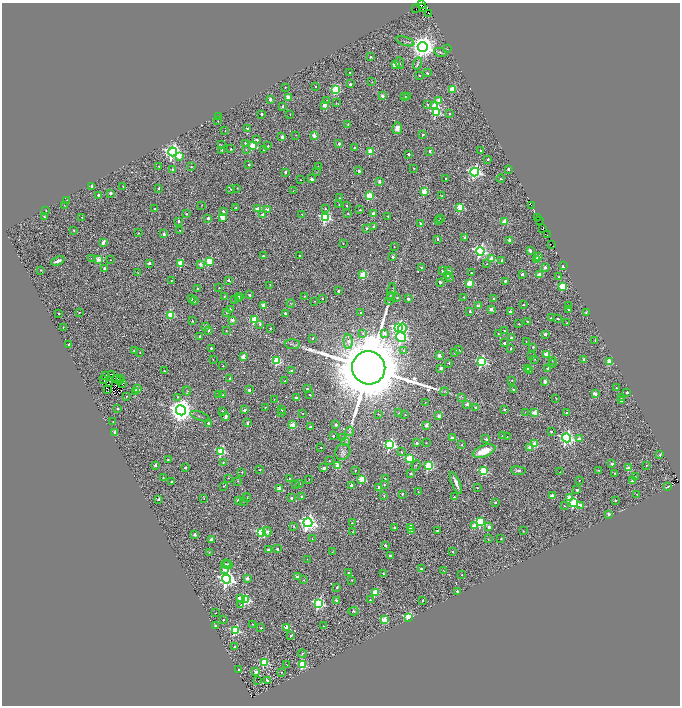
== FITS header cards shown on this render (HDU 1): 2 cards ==
NAXIS1  =                 1356
NAXIS2  =                 1407

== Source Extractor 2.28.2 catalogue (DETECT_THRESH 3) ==
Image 1356 x 1407 px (HDU 1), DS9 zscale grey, zoomed out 1/2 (1 PNG px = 2 x 2 image px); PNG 682 x 708 px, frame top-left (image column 1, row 1406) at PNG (2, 3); each listed source drawn as its Kron ellipse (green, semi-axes under 4 px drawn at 4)
Background 0.774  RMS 0.42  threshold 1.26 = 3 sigma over >= 5 px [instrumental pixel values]
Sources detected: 654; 105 cannot appear on this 1/2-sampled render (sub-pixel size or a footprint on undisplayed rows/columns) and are neither listed nor drawn; of the other 549, the 500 brightest by FLUX_AUTO listed and drawn (49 fainter detections omitted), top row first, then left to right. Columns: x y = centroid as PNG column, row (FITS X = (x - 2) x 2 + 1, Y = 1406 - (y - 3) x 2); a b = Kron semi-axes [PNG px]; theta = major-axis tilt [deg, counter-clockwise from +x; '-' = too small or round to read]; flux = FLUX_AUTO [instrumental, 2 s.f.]
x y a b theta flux
422 5 2 1 - 2.9e+02
423 7 2 1 - 3.4e+02
416 8 3 1 - 1.7e+03
429 14 2 1 - 1.2e+02
405 41 9 2 -18 1.3e+02
423 47 5 5 - 1.0e+05
447 49 2 1 - 4.6e+01
441 52 6 3 -22 1.2e+02
371 57 2 2 - 2.0e+02
400 63 6 2 -80 8.8e+01
418 63 6 2 73 8.9e+01
395 65 3 2 - 1.9e+03
350 72 2 2 - 1.3e+02
427 73 2 2 - 1.0e+02
419 76 2 2 - 3.6e+01
372 82 2 1 - 4.3e+01
350 84 2 2 - 2.5e+02
316 86 2 2 - 6.8e+01
285 87 2 2 - 5.7e+01
453 89 3 3 - 3.2e+03
335 90 3 3 - 6.4e+03
382 96 2 2 - 7.4e+02
288 97 2 2 - 1.7e+03
405 97 2 2 - 2.0e+02
407 97 2 2 - 2.3e+02
270 100 2 2 - 6.6e+02
327 100 2 2 - 3.6e+01
438 100 3 2 - 5.9e+02
336 103 2 2 - 3.8e+01
427 104 3 3 - 7.5e+01
324 105 3 2 - 1.3e+03
282 106 2 2 - 2.3e+02
434 106 3 3 - 2.4e+03
436 112 4 4 - 7.1e+03
261 114 2 2 - 3.8e+02
290 114 2 1 - 4.9e+01
449 114 2 2 - 1.4e+02
219 117 2 2 - 4.8e+02
218 121 2 2 - 5.2e+01
348 125 2 2 - 8.2e+01
397 128 6 5 - 6.0e+02
248 129 2 2 - 5.5e+02
225 130 2 1 - 4.2e+01
423 134 2 2 - 1.5e+02
296 135 3 2 - 4.0e+01
314 136 3 2 - 1.2e+03
282 137 2 2 - 6.4e+02
257 140 2 2 - 2.8e+02
245 143 4 2 - 2.7e+02
339 144 2 2 - 3.9e+02
221 145 3 2 - 3.9e+01
253 146 3 3 - 4.7e+03
268 146 2 2 - 1.2e+02
354 148 2 2 - 1.6e+02
231 149 2 2 - 1.1e+02
222 150 2 2 - 7.3e+01
246 150 3 2 - 5.3e+01
264 150 2 2 - 1.0e+02
430 151 2 2 - 2.8e+02
480 151 2 2 - 2.2e+02
173 152 4 4 - 3.5e+04
370 152 3 2 - 2.1e+03
408 154 2 2 - 3.8e+02
179 156 4 3 - 1.5e+03
488 159 2 2 - 2.0e+02
249 165 2 2 - 2.2e+02
159 166 2 2 - 6.5e+01
318 166 2 1 - 4.8e+01
191 167 2 2 - 7.0e+01
414 169 2 2 - 6.2e+01
509 169 2 2 - 4.5e+02
173 170 2 2 - 7.2e+02
359 171 2 2 - 6.9e+02
285 172 2 2 - 3.7e+02
316 172 2 2 - 3.5e+01
475 172 4 4 - 2.1e+04
446 178 2 2 - 2.0e+02
312 179 2 2 - 6.1e+02
501 179 4 3 - 8.1e+01
301 180 2 2 - 3.2e+01
379 182 2 2 - 5.0e+02
92 186 2 2 - 4.6e+02
123 186 2 2 - 5.6e+01
158 188 2 2 - 1.2e+02
237 188 2 1 - 5.7e+01
231 189 3 2 - 1.3e+02
293 191 2 1 - 4.8e+01
425 191 3 3 - 2.9e+03
111 193 2 2 - 5.3e+02
98 195 2 2 - 2.7e+02
369 196 3 3 - 3.1e+03
442 196 2 2 - 7.4e+01
339 198 2 2 - 6.8e+01
67 200 2 1 - 4.6e+01
64 205 2 1 - 3.4e+01
202 205 3 2 - 5.8e+01
339 205 2 1 - 4.6e+01
531 205 2 1 - 8.4e+01
347 206 2 2 - 1.7e+02
460 207 3 3 - 3.5e+03
236 208 3 2 - 6.3e+01
155 209 2 2 - 1.7e+02
258 209 4 2 - 1.5e+03
325 209 3 2 - 6.9e+01
46 210 2 2 - 7.8e+01
268 210 3 2 - 1.2e+03
360 210 2 2 - 1.2e+02
223 211 2 2 - 1.8e+02
348 213 2 2 - 7.1e+01
373 213 2 2 - 6.1e+02
186 214 2 2 - 1.7e+02
302 214 2 2 - 8.1e+01
263 215 2 2 - 7.5e+02
388 216 2 2 - 3.9e+01
44 217 2 2 - 9.7e+01
82 217 2 2 - 3.3e+01
222 217 3 2 - 1.7e+03
538 217 2 1 - 2.4e+02
208 218 2 2 - 3.8e+02
325 218 4 4 - 1.1e+04
440 218 2 2 - 5.0e+01
539 220 2 2 - 1.5e+02
178 221 2 2 - 1.5e+02
438 221 3 2 - 8.6e+01
505 222 4 2 - 2.1e+03
421 224 2 2 - 5.8e+02
374 226 2 2 - 2.1e+02
367 228 2 2 - 2.9e+02
542 229 3 1 - 8.7e+01
74 230 2 2 - 1.2e+02
179 230 2 2 - 4.8e+01
138 233 2 2 - 8.0e+01
164 234 2 2 - 5.6e+02
547 235 2 1 - 1.3e+02
465 238 2 2 - 6.0e+02
438 239 2 2 - 1.9e+02
510 240 2 2 - 1.1e+03
103 242 3 2 - 5.4e+02
343 243 2 1 - 3.7e+01
552 244 3 2 - 1.1e+03
394 247 2 1 - 4.5e+01
480 251 4 4 - 1.6e+04
530 251 2 2 - 4.7e+02
263 256 2 2 - 1.5e+02
300 256 2 2 - 1.3e+02
538 256 2 2 - 3.4e+02
393 257 2 2 - 3.8e+02
91 258 2 2 - 3.3e+01
98 259 3 2 - 1.6e+03
492 259 3 3 - 2.7e+03
110 260 2 2 - 6.0e+01
502 260 2 2 - 1.8e+02
537 260 2 2 - 1.5e+03
58 261 7 3 22 5.3e+02
209 262 3 3 - 3.4e+03
149 263 2 2 - 3.3e+02
181 263 3 3 - 2.8e+03
200 264 2 2 - 1.0e+03
486 264 2 2 - 4.7e+01
563 266 2 2 - 6.1e+02
421 267 2 2 - 8.2e+01
545 267 2 2 - 4.3e+02
104 268 2 2 - 2.9e+02
41 270 2 2 - 7.4e+01
442 271 2 2 - 1.6e+02
449 271 2 2 - 2.7e+02
138 273 2 1 - 4.2e+01
471 273 2 2 - 9.3e+01
522 274 2 2 - 3.1e+02
363 275 3 3 - 3.5e+03
447 275 2 2 - 8.0e+01
539 275 3 3 - 1.7e+03
449 277 2 2 - 5.5e+02
559 277 2 2 - 3.3e+02
228 280 2 2 - 4.0e+02
171 281 2 1 - 5.2e+01
505 281 2 2 - 2.3e+02
440 282 2 2 - 2.8e+02
470 283 3 3 - 2.7e+03
270 285 3 2 - 4.8e+01
562 286 3 3 - 4.0e+03
219 287 2 2 - 4.5e+01
197 289 2 2 - 2.0e+02
338 291 2 2 - 1.7e+02
391 292 9 3 80 1.3e+02
250 295 2 2 - 3.4e+02
390 295 4 3 - 7.5e+01
239 296 2 2 - 4.6e+02
304 296 2 2 - 5.1e+01
224 297 2 2 - 8.6e+01
464 297 2 2 - 5.7e+01
238 298 2 2 - 1.5e+02
322 298 2 2 - 1.0e+02
397 298 2 2 - 9.6e+01
191 299 2 2 - 2.2e+02
390 299 6 3 66 9.8e+01
408 299 2 2 - 3.9e+02
493 299 2 2 - 1.9e+02
235 300 2 2 - 6.3e+01
194 301 2 2 - 1.7e+02
315 301 2 2 - 4.3e+01
291 303 4 2 - 7.4e+01
524 305 2 2 - 1.1e+02
569 305 2 1 - 4.1e+01
264 306 2 2 - 1.5e+03
478 306 2 2 - 1.1e+03
230 309 2 2 - 1.1e+02
491 309 2 2 - 9.0e+02
569 310 2 2 - 1.6e+02
470 311 2 2 - 1.9e+02
510 311 2 2 - 2.8e+02
79 312 2 2 - 6.1e+01
227 312 2 2 - 1.3e+02
586 312 3 3 - 7.5e+01
59 313 2 2 - 1.5e+02
285 313 2 2 - 1.8e+02
360 313 2 2 - 1.2e+02
171 315 3 3 - 4.5e+03
551 318 2 2 - 8.6e+01
558 319 2 2 - 1.3e+02
232 320 2 2 - 9.5e+02
254 320 3 3 - 5.0e+03
192 321 2 2 - 9.5e+01
528 322 2 2 - 2.1e+02
566 323 2 2 - 5.8e+01
260 324 3 3 - 1.7e+02
519 324 2 2 - 8.0e+01
205 326 3 3 - 9.1e+01
63 327 2 2 - 5.7e+01
270 328 3 2 - 5.1e+01
399 328 3 3 - 1.6e+04
402 328 5 3 - 2.5e+03
208 330 2 2 - 5.3e+02
226 331 2 2 - 5.7e+01
504 331 2 2 - 1.3e+02
363 333 2 2 - 4.2e+01
384 333 3 2 - 6.5e+02
498 333 2 2 - 4.8e+01
545 334 2 2 - 5.4e+02
200 336 2 2 - 3.3e+02
401 337 5 4 - 1.4e+04
313 338 3 2 - 1.6e+02
511 338 2 2 - 8.5e+02
595 340 3 3 - 7.8e+01
348 341 7 4 -86 3.2e+02
526 341 2 2 - 6.9e+01
504 343 2 2 - 3.3e+02
69 344 2 2 - 1.7e+02
292 344 7 5 -3 1.8e+02
533 347 2 2 - 1.2e+02
211 348 2 2 - 1.6e+02
511 348 2 2 - 1.5e+02
404 350 3 2 - 1.1e+02
459 350 3 2 - 6.0e+01
134 351 2 2 - 2.0e+02
140 352 3 2 - 4.4e+01
455 352 2 2 - 3.0e+02
547 354 3 2 - 2.8e+03
439 355 2 2 - 9.0e+02
532 355 2 2 - 3.2e+01
243 357 2 2 - 1.2e+03
213 359 2 1 - 4.4e+01
535 359 2 2 - 5.8e+01
584 359 2 2 - 5.6e+02
553 360 2 2 - 6.1e+01
277 361 3 3 - 6.8e+03
609 361 3 2 - 1.4e+03
481 362 4 4 - 1.2e+04
449 363 2 2 - 9.7e+01
552 364 2 2 - 7.8e+01
223 366 2 2 - 5.6e+01
369 368 17 16 - 1.2e+06
441 368 2 2 - 5.9e+02
528 368 2 2 - 5.9e+02
548 368 2 2 - 1.7e+02
529 370 2 2 - 5.9e+02
164 371 2 2 - 7.0e+01
291 371 2 2 - 2.9e+02
112 374 2 1 - 3.4e+01
106 375 2 1 - 5.7e+01
230 378 2 2 - 1.5e+02
117 379 3 2 - 4.9e+01
121 379 2 1 - 4.9e+01
103 380 2 2 - 6.5e+01
512 380 2 2 - 7.6e+01
119 381 2 1 - 4.0e+01
285 381 2 2 - 8.4e+01
545 381 2 2 - 7.9e+02
110 383 3 1 - 5.9e+01
122 384 3 1 - 5.2e+01
616 388 2 2 - 9.3e+01
108 389 2 1 - 6.2e+01
137 389 2 2 - 1.4e+03
307 389 2 2 - 3.1e+02
249 390 2 2 - 5.9e+02
513 390 2 2 - 2.6e+02
135 391 2 2 - 4.9e+02
187 391 4 3 - 7.3e+01
444 391 4 2 - 5.5e+01
627 392 2 2 - 2.5e+02
310 394 2 2 - 1.3e+02
595 394 3 2 - 9.0e+02
219 395 2 2 - 7.3e+01
223 395 2 2 - 4.3e+01
126 396 2 2 - 9.6e+01
178 397 3 3 - 1.2e+02
296 397 2 2 - 3.8e+02
462 397 4 2 - 6.1e+01
556 398 2 1 - 4.2e+01
621 398 2 2 - 4.0e+01
274 399 2 2 - 3.3e+01
621 401 2 2 - 4.0e+02
425 402 2 2 - 3.8e+01
467 404 2 2 - 6.6e+02
265 407 2 1 - 4.8e+01
476 408 2 2 - 8.3e+02
118 409 2 2 - 1.3e+02
504 409 2 2 - 1.4e+02
181 410 5 5 - 1.0e+05
244 410 2 2 - 4.3e+02
282 410 2 2 - 2.2e+02
222 411 2 2 - 1.4e+02
525 412 2 1 - 3.6e+01
281 413 2 2 - 1.3e+02
303 413 2 1 - 5.8e+01
398 413 4 2 - 6.4e+01
535 413 3 2 - 2.0e+03
567 413 2 2 - 1.3e+02
379 414 2 1 - 5.0e+01
405 415 2 2 - 6.5e+01
200 416 10 2 -19 1.2e+02
226 416 4 2 - 6.3e+02
439 416 2 2 - 8.5e+02
113 422 2 1 - 3.8e+01
208 423 2 2 - 2.6e+02
247 423 2 2 - 2.7e+02
335 424 2 2 - 4.6e+02
292 425 2 2 - 2.1e+03
426 425 2 2 - 1.1e+03
310 427 2 2 - 2.7e+02
350 431 5 3 - 1.1e+02
551 431 2 2 - 1.3e+02
115 433 2 2 - 7.5e+02
333 436 2 2 - 1.6e+02
502 436 2 2 - 1.8e+02
343 437 2 2 - 6.5e+01
507 437 2 2 - 6.4e+01
452 438 2 2 - 9.7e+02
566 438 4 4 - 2.5e+04
579 438 2 2 - 3.4e+02
486 439 3 2 - 1.2e+02
346 441 4 2 - 7.8e+01
417 443 2 2 - 3.8e+02
426 443 2 2 - 5.6e+01
390 444 4 4 - 1.4e+04
535 444 3 3 - 2.4e+03
461 445 3 2 - 1.1e+02
321 447 2 2 - 1.1e+02
529 447 2 2 - 1.3e+03
221 451 3 3 - 6.8e+03
484 451 12 5 21 2.0e+03
343 452 8 7 - 3.5e+02
401 452 2 2 - 7.8e+01
660 455 2 2 - 2.2e+02
410 459 3 3 - 4.3e+03
168 460 2 2 - 7.5e+01
329 461 2 1 - 4.9e+01
223 462 2 2 - 1.0e+02
612 464 2 2 - 4.5e+02
155 465 2 2 - 4.4e+02
337 465 3 3 - 6.9e+02
416 465 5 2 - 9.0e+01
646 465 3 2 - 3.5e+01
428 466 3 3 - 5.7e+03
185 468 2 2 - 4.4e+02
324 468 2 2 - 6.3e+02
629 468 3 2 - 1.5e+03
260 470 2 2 - 7.6e+01
355 470 2 2 - 6.2e+01
598 470 2 2 - 5.6e+01
483 471 3 3 - 6.1e+03
518 471 7 4 -6 1.7e+02
242 472 2 2 - 6.7e+01
560 472 2 1 - 4.2e+01
411 473 2 2 - 3.6e+02
614 473 2 1 - 4.1e+01
635 476 2 2 - 6.1e+01
163 478 2 2 - 7.8e+01
228 478 2 2 - 5.1e+01
289 479 2 2 - 5.1e+01
309 479 2 1 - 4.4e+01
362 479 3 3 - 3.2e+03
385 479 2 2 - 1.2e+02
238 481 2 2 - 3.9e+01
579 481 2 2 - 5.1e+01
632 481 2 2 - 1.5e+02
171 482 2 2 - 2.0e+02
456 483 12 3 -66 6.2e+02
300 484 2 2 - 6.3e+01
384 484 2 2 - 9.9e+01
295 485 2 1 - 1.4e+02
352 485 2 2 - 8.1e+02
224 486 2 2 - 6.1e+01
379 487 2 2 - 6.6e+02
668 487 2 2 - 6.3e+02
477 488 2 2 - 9.2e+01
279 489 2 2 - 1.8e+03
577 490 2 2 - 3.9e+02
418 492 2 1 - 3.9e+01
402 494 2 2 - 1.1e+02
637 494 2 1 - 4.3e+01
384 496 3 2 - 8.2e+01
552 496 3 2 - 7.3e+02
302 497 2 2 - 4.4e+02
454 497 2 2 - 1.8e+02
569 497 3 3 - 1.2e+03
247 498 4 2 - 5.9e+01
291 498 2 2 - 2.1e+02
159 499 2 2 - 3.5e+02
204 499 3 2 - 5.4e+01
238 500 2 2 - 3.5e+02
615 500 2 2 - 9.1e+01
244 502 3 2 - 3.5e+01
495 502 2 2 - 1.3e+02
574 503 4 3 - 8.4e+03
580 505 3 2 - 1.9e+02
564 506 2 2 - 7.0e+01
609 514 2 2 - 5.9e+02
481 522 3 3 - 5.8e+03
308 523 4 4 - 3.8e+04
352 523 2 2 - 5.7e+01
294 526 3 2 - 1.0e+02
475 526 3 3 - 1.9e+03
410 527 3 2 - 1.7e+03
489 527 2 2 - 6.6e+02
395 528 2 2 - 3.9e+02
411 531 2 2 - 2.0e+02
437 531 2 2 - 1.6e+02
523 531 2 2 - 5.8e+01
261 532 4 3 - 8.0e+03
267 532 5 3 - 3.9e+02
352 532 2 1 - 5.5e+01
195 534 3 2 - 4.7e+02
312 538 3 2 - 5.7e+01
501 538 2 2 - 1.1e+02
488 539 3 3 - 7.2e+01
212 540 2 2 - 1.2e+03
385 545 2 2 - 4.7e+02
277 549 2 2 - 3.1e+02
268 550 2 2 - 2.8e+02
209 552 2 1 - 4.6e+01
332 552 3 2 - 3.5e+01
453 552 2 2 - 1.4e+02
390 556 2 2 - 3.8e+02
307 559 2 1 - 3.2e+01
226 564 4 3 - 9.8e+01
228 565 5 3 - 1.3e+02
421 569 2 2 - 1.9e+02
224 570 3 2 - 9.3e+02
443 571 2 2 - 3.4e+01
348 572 2 2 - 9.1e+01
383 573 2 2 - 8.1e+01
462 575 2 1 - 5.6e+01
297 577 2 2 - 6.3e+02
247 578 2 2 - 9.5e+02
227 579 4 4 - 3.5e+04
303 580 3 2 - 5.9e+01
352 580 2 2 - 5.8e+01
337 587 2 2 - 2.2e+02
457 591 2 2 - 4.8e+02
375 592 3 3 - 3.2e+03
240 599 3 3 - 1.1e+03
245 599 4 3 - 1.0e+04
370 600 3 2 - 5.7e+01
423 600 2 2 - 1.0e+02
336 601 2 2 - 5.3e+02
319 603 4 4 - 1.2e+04
241 605 3 2 - 5.4e+01
353 611 5 4 - 1.1e+02
215 613 2 1 - 5.1e+01
409 617 3 3 - 1.0e+04
223 620 2 2 - 1.5e+02
384 620 3 3 - 3.4e+03
252 624 2 2 - 4.2e+01
216 626 2 2 - 4.8e+02
323 626 2 1 - 4.8e+01
261 628 2 2 - 1.1e+02
287 628 2 2 - 1.8e+03
235 630 3 3 - 7.4e+03
291 635 2 2 - 1.3e+02
235 647 2 2 - 2.4e+02
302 654 4 3 - 8.4e+01
264 662 4 3 - 4.2e+03
287 664 3 2 - 3.3e+01
302 665 3 3 - 5.6e+03
239 670 2 2 - 3.3e+02
256 672 2 2 - 9.6e+02
281 672 2 2 - 5.2e+01
258 681 2 1 - 8.4e+01
267 681 2 2 - 2.6e+02
At the frame edge (FLAGS 8, measured only in part): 1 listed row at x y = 416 8
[49 fainter detections neither listed nor drawn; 105 sub-pixel or undisplayed-footprint detections neither listed nor drawn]